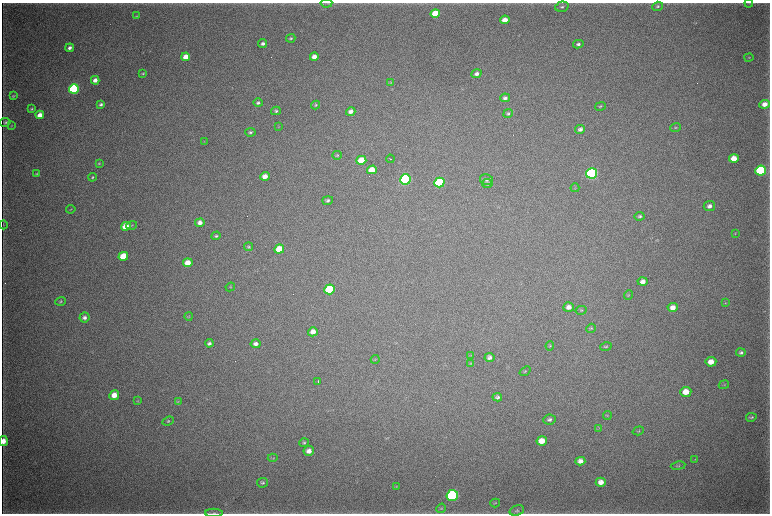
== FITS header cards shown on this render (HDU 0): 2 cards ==
NAXIS1  =                 1536 / length of data axis 1
NAXIS2  =                 1023 / length of data axis 2

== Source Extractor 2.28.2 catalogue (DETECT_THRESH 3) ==
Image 1536 x 1023 px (HDU 0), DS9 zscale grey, zoomed out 1/2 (1 PNG px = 2 x 2 image px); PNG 772 x 516 px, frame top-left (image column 1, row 1022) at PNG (2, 3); each listed source drawn as its Kron ellipse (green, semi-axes under 4 px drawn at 4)
Background 3950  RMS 35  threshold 106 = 3 sigma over >= 5 px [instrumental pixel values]
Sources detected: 126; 5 cannot appear on this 1/2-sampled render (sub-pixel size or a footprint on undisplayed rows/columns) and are neither listed nor drawn; the other 121 listed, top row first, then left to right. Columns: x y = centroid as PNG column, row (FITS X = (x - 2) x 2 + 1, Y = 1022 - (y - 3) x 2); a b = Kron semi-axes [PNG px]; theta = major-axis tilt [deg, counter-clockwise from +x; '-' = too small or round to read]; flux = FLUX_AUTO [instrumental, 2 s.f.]
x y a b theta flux
326 3 6 2 5 7.2e+03
749 3 4 2 - 4.5e+03
658 6 5 4 - 1.3e+04
562 7 7 5 14 1.6e+04
435 14 5 4 - 1.7e+05
136 16 3 2 - 4.5e+03
505 20 4 4 - 6.6e+04
291 38 5 3 - 1.0e+04
263 43 4 4 - 2.1e+04
578 44 5 4 - 1.8e+04
70 48 4 3 - 2.4e+04
186 57 4 4 - 8.2e+04
314 57 4 4 - 5.9e+04
749 57 4 2 - 5.3e+03
143 73 4 3 - 7.3e+03
477 74 5 4 - 2.8e+04
95 80 4 3 - 4.2e+04
391 83 4 4 - 6.5e+03
74 89 5 4 - 1.2e+06
13 96 4 3 - 8.0e+03
505 98 5 4 - 2.0e+04
258 103 5 4 - 1.4e+04
101 104 4 3 - 1.7e+04
765 104 5 4 - 5.5e+04
316 105 4 3 - 8.2e+03
600 106 5 3 - 8.7e+03
31 109 3 3 - 8.6e+03
276 111 5 4 - 1.4e+04
351 111 5 4 - 3.8e+04
508 114 5 4 - 1.3e+04
40 115 4 3 - 5.7e+04
5 122 5 4 - 1.2e+04
12 126 4 2 - 4.3e+03
279 127 3 3 - 4.7e+03
675 128 5 4 - 9.1e+03
580 129 5 4 - 2.6e+04
250 132 5 3 - 1.3e+04
204 141 3 3 - 3.9e+03
337 155 5 4 - 1.0e+04
734 158 5 4 - 1.0e+05
390 159 4 1 - 5.2e+03
361 160 5 4 - 1.7e+05
99 163 4 3 - 6.0e+03
372 170 5 4 - 1.1e+05
761 170 5 5 - 1.0e+06
591 173 5 5 - 1.9e+06
37 174 4 3 - 8.0e+03
265 176 5 4 - 6.2e+04
92 177 4 3 - 9.6e+03
406 179 5 5 - 1.6e+06
486 180 6 5 - 1.9e+04
439 183 5 5 - 7.0e+05
487 183 5 4 - 1.5e+04
575 188 4 3 - 5.3e+03
328 200 5 4 - 1.6e+04
709 206 6 5 - 3.3e+04
71 209 4 2 - 5.0e+03
640 216 5 3 - 1.3e+04
200 223 4 4 - 3.6e+04
3 225 4 2 - 5.0e+03
132 225 5 3 - 7.1e+03
126 226 5 4 - 1.4e+05
735 234 3 2 - 3.9e+03
216 236 5 4 - 1.2e+04
248 247 4 4 - 9.7e+03
279 249 5 4 - 1.3e+05
123 256 5 4 - 1.8e+05
188 263 5 4 - 8.7e+04
643 282 5 4 - 3.9e+04
230 287 5 3 - 6.2e+03
329 289 5 5 - 5.0e+05
628 295 5 3 - 7.5e+03
60 301 5 4 - 1.0e+04
725 303 4 3 - 5.1e+03
569 307 5 4 - 4.2e+04
673 307 5 4 - 5.2e+04
581 310 5 3 - 8.9e+03
189 316 4 3 - 6.6e+03
84 318 5 5 - 2.4e+04
591 328 5 3 - 8.5e+03
313 332 5 4 - 5.8e+04
209 343 4 4 - 2.0e+04
256 344 5 4 - 2.9e+04
550 346 5 3 - 7.7e+03
606 347 6 3 16 1.1e+04
741 352 5 4 - 1.5e+04
471 355 3 2 - 3.7e+03
489 358 5 4 - 2.5e+04
375 359 4 3 - 6.0e+03
711 362 5 4 - 8.0e+04
470 363 4 3 - 6.8e+03
525 371 6 3 38 8.5e+03
318 381 2 1 - 5.0e+03
724 385 5 2 - 5.3e+03
686 392 5 5 - 9.8e+04
114 395 5 4 - 7.1e+04
497 397 4 4 - 2.0e+04
137 401 4 3 - 5.4e+03
178 401 4 3 - 6.1e+03
607 416 4 2 - 5.1e+03
751 417 5 3 - 1.1e+04
550 419 6 5 - 2.1e+04
168 421 6 4 22 1.2e+04
599 428 3 3 - 4.7e+03
638 431 6 3 19 9.3e+03
3 441 5 3 - 6.6e+04
542 441 5 4 - 1.0e+05
304 443 5 4 - 1.1e+04
309 451 5 5 - 4.6e+04
273 458 5 3 - 7.3e+03
695 459 3 2 - 3.4e+03
580 461 5 4 - 4.0e+04
678 466 7 4 9 1.1e+04
601 482 5 4 - 5.2e+04
262 483 6 4 8 1.4e+04
396 486 4 3 - 4.5e+03
452 495 6 5 - 1.6e+06
495 503 5 3 - 6.6e+03
441 508 5 3 - 7.9e+03
517 510 7 5 19 1.7e+04
214 513 9 3 1 1.7e+04
At the frame edge (FLAGS 8, measured only in part): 2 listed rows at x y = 3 441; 214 513
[5 sub-pixel or undisplayed-footprint detections neither listed nor drawn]